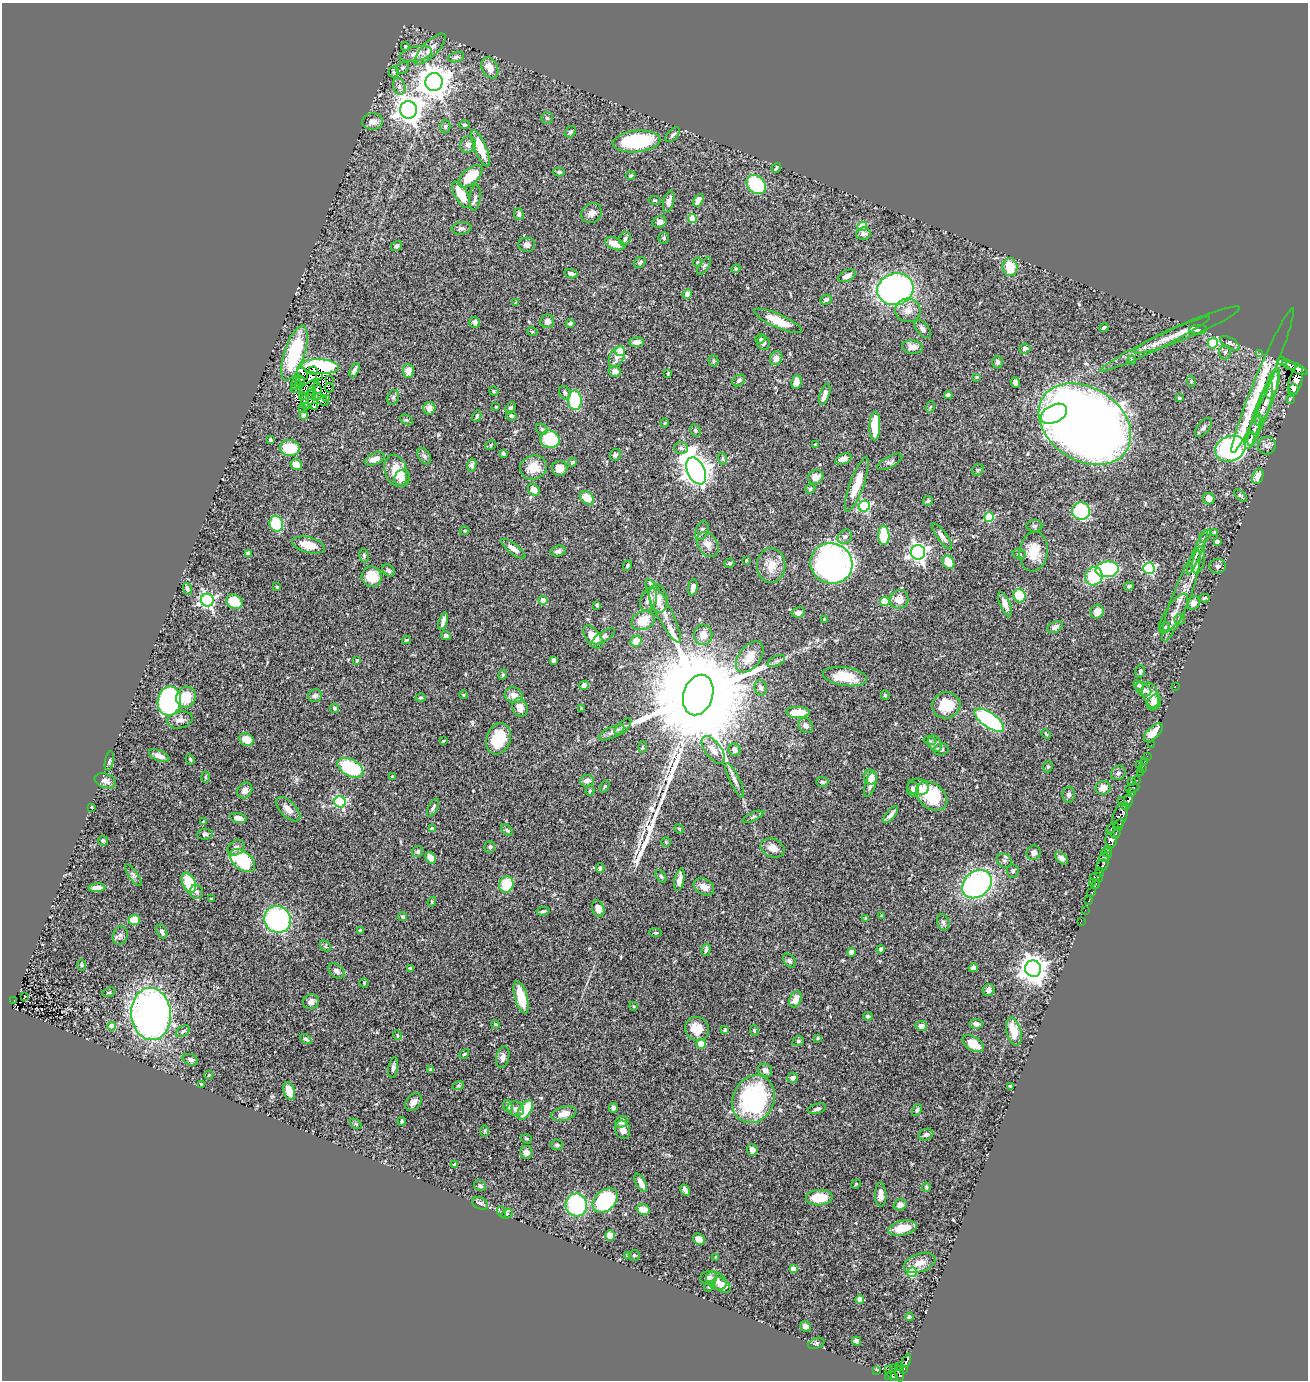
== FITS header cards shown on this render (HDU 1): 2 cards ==
NAXIS1  =                 1306
NAXIS2  =                 1378

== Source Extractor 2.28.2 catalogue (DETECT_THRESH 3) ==
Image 1306 x 1378 px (HDU 1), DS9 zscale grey, 1 PNG px = 1 image px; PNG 1310 x 1382 px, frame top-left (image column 1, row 1378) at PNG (2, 3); each listed source drawn as its Kron ellipse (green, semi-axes under 4 px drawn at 4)
Background 0.507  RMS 0.032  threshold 0.0951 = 3 sigma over >= 5 px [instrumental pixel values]
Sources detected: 521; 9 with non-positive FLUX_AUTO (blend fragments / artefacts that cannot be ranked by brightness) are neither listed nor drawn; of the other 512, the 500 brightest by FLUX_AUTO listed and drawn (12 fainter detections omitted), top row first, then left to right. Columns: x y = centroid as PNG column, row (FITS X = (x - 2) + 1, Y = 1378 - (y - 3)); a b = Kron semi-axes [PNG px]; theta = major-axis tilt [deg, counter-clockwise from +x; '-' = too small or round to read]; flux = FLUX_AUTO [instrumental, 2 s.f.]
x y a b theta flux
405 46 4 4 - 2.1
430 49 20 7 45 19
416 54 16 7 12 22
456 57 8 5 16 4.8
402 68 7 5 38 4.3
490 68 11 7 -65 22
394 72 5 5 - 2.7
434 82 9 8 - 3900
399 86 8 6 -77 7.4
408 110 8 8 - 2600
547 118 6 5 - 3.5
373 121 10 8 3 14
464 125 5 4 - 3
445 127 7 5 -89 4.2
570 132 6 4 56 5.3
673 135 9 5 44 5.4
636 141 24 10 6 170
468 144 8 7 - 9.1
481 148 19 6 -67 40
776 168 5 3 - 3.2
559 172 6 4 -1 4.4
470 176 14 7 41 61
631 176 5 4 - 3.1
756 185 11 8 -43 130
461 195 15 6 -60 52
475 198 13 5 83 7.2
655 200 6 3 -8 2.1
698 200 7 4 61 14
669 202 11 5 74 11
592 213 11 9 44 11
519 214 6 4 -86 4.6
692 218 4 4 - 59
659 222 7 5 21 9.1
862 226 5 4 - 84
461 228 10 6 7 6.1
863 234 7 6 - 7.2
664 238 6 5 - 3.7
625 239 7 5 63 6.2
615 244 10 6 -22 26
527 245 8 7 - 9.2
397 246 6 4 33 5.7
697 262 4 4 - 2
640 263 6 5 - 3.7
704 266 10 4 56 4.2
1010 267 9 7 -82 45
736 269 4 4 - 2.4
571 274 7 4 -12 8.3
847 276 9 5 26 11
895 289 18 16 15 660
687 294 5 4 - 15
826 300 6 4 24 4.5
516 303 3 3 - 2.9
908 310 13 11 -4 21
547 321 7 6 - 8.7
778 321 26 6 -23 42
475 322 5 5 - 9
570 324 4 3 - 6.8
1104 328 5 3 - 5
923 329 10 6 -52 8.1
1187 330 57 7 23 34
1198 330 9 5 3 5.4
532 331 5 3 - 2.3
760 339 5 4 - 3.3
637 342 7 5 5 12
763 343 7 6 - 7.8
1213 343 5 5 - 110
1230 343 11 5 -31 5.4
1155 344 61 6 26 37
912 347 10 6 -7 13
1025 348 6 5 - 5.7
620 351 5 5 - 43
1225 352 7 6 - 4.9
294 353 29 10 72 170
1260 353 3 3 - 3.9
617 357 11 7 63 17
776 358 7 6 - 12
1132 360 5 4 - 2.8
713 361 6 5 - 3.1
1282 361 4 3 - 170
997 362 6 5 - 5.5
1289 365 7 3 -31 61
320 366 19 7 -3 190
1297 368 12 4 -25 620
313 370 4 3 - 5.9
354 370 7 3 65 7.6
408 371 7 5 -85 22
615 371 6 5 - 9.8
302 373 7 3 -57 5.1
668 373 4 2 - 2.3
319 376 4 2 - 2.1
977 377 4 3 - 2.1
329 379 3 2 - 2.4
301 380 4 2 - 1.9
739 380 7 5 36 6
1263 380 78 7 67 100
1191 381 5 3 - 2.2
1295 381 16 6 73 610
797 382 7 5 82 10
296 383 7 2 77 4.5
1015 383 5 4 - 8.3
1273 383 16 6 73 23
299 385 3 2 - 1.9
309 387 11 4 36 6.9
329 388 4 2 - 2.9
296 389 5 3 - 3.5
1294 389 5 4 - 580
312 390 3 2 - 1.7
317 391 9 3 -84 3.3
494 391 5 4 - 2.1
565 393 7 5 -59 4.7
825 394 11 4 72 13
311 395 3 2 - 1.8
948 395 4 4 - 6.4
302 396 3 2 - 2.5
393 397 8 5 67 4.8
315 398 4 3 - 2.4
1179 398 3 3 - 2.4
1267 398 29 6 70 24
304 399 4 2 - 3.6
321 399 8 5 -44 2.6
327 399 3 2 - 2.6
1290 399 3 3 - 50
575 400 10 7 -87 120
305 404 3 2 - 2.8
314 406 4 4 - 3.6
307 407 3 2 - 2.2
496 407 3 2 - 2
930 407 6 3 70 2.3
302 408 4 2 - 4.5
429 408 6 6 - 12
511 408 6 4 55 4.4
1054 414 14 8 27 170
1260 414 34 6 71 25
304 415 4 3 - 3.7
477 416 6 4 67 3.8
511 416 5 4 - 5.5
406 420 7 4 -27 3.9
665 423 4 4 - 2.1
1085 424 50 36 -33 4100
1256 425 11 5 67 6.2
875 426 14 5 89 51
1204 427 11 6 52 6.5
542 429 6 5 - 4.2
695 430 6 5 - 3.7
1253 432 17 5 71 9.7
550 439 10 8 -24 100
270 440 3 3 - 3.4
1250 440 9 4 72 4.3
491 445 6 4 27 3.1
816 445 4 3 - 8.4
1267 446 9 8 - 8.7
290 448 10 8 -5 53
681 448 7 6 - 5.9
1230 449 16 12 25 550
503 454 4 3 - 3.2
615 455 6 5 - 5.5
424 456 9 5 -60 5.5
375 459 10 5 23 18
723 459 6 4 -71 2.5
843 459 9 5 19 9.8
573 462 4 3 - 3.1
890 462 14 5 28 7.2
296 464 6 5 - 24
472 465 7 4 82 5.5
533 467 14 12 17 36
560 468 7 7 - 16
978 470 6 5 - 3.3
396 471 16 11 -74 45
696 471 14 8 -64 3000
1258 476 8 5 69 22
816 477 8 6 25 19
402 478 9 7 67 14
857 484 29 7 70 47
810 489 5 4 - 3.7
534 490 7 5 -48 18
1241 496 8 3 -44 2.7
587 498 8 6 -41 33
1209 499 6 5 - 12
928 501 5 4 - 3.4
864 506 6 5 - 230
1081 511 9 8 - 170
989 517 5 5 - 120
276 524 8 6 -71 94
1034 526 8 6 -1 4.4
465 531 5 3 - 2.6
702 531 10 6 69 7.4
1214 532 4 3 - 2.6
884 535 10 5 -88 90
942 536 16 5 -54 10
1205 536 7 4 46 4.1
845 537 8 6 38 6.9
1217 541 4 3 - 7.6
708 544 14 9 -56 19
309 545 17 7 -14 33
513 549 15 5 -38 14
558 551 8 5 14 6
918 552 7 7 - 950
1034 552 20 14 83 43
1197 552 24 4 67 13
248 553 4 4 - 15
1019 554 7 4 -9 3.6
364 556 7 4 -80 3.6
1199 560 14 6 79 11
746 561 3 2 - 2
948 562 7 5 -59 41
730 563 5 4 - 3.9
831 563 21 20 - 690
771 565 17 14 90 34
627 566 5 3 - 3.4
1218 566 8 7 - 5.2
1149 568 6 5 - 230
1107 569 11 7 6 250
389 570 7 5 -46 4.5
1094 576 9 8 - 110
372 577 10 10 - 44
1129 586 5 4 - 4.4
277 587 3 2 - 1.8
693 587 8 4 80 13
187 589 6 4 -71 5.2
1020 596 7 6 - 66
1181 596 48 9 69 51
658 598 14 9 -79 23
1205 598 5 3 - 3.7
649 599 12 8 69 21
899 599 9 9 - 24
207 600 6 6 - 520
543 600 5 4 - 24
885 601 5 4 - 83
234 602 8 7 - 42
1194 603 7 6 - 13
1005 604 13 5 -68 15
597 605 3 3 - 3.4
663 611 35 7 -63 35
798 612 7 5 12 8.7
1097 612 7 6 - 21
1174 614 23 8 57 21
1180 619 5 5 - 5.3
825 620 4 3 - 7.3
443 621 9 3 72 11
643 621 12 9 24 45
1055 627 8 5 26 9.7
1165 627 5 4 - 2.7
703 635 10 9 - 19
446 636 5 4 - 5.5
604 636 13 5 31 6.8
593 637 13 7 -54 32
406 640 4 3 - 2.4
636 641 6 5 - 25
750 657 18 11 53 38
357 660 4 3 - 3.6
554 660 4 4 - 7.6
776 661 9 5 26 5.6
1140 671 6 5 - 3.8
503 675 5 4 - 3.2
845 677 22 9 -9 55
584 685 5 4 - 11
1139 685 6 4 -45 5.2
1175 686 2 2 - 51
761 688 8 6 -73 7
1143 689 8 6 -34 5.8
463 695 4 4 - 2.5
514 695 9 7 -18 19
698 695 21 14 73 75000
885 695 4 3 - 3.2
1151 695 13 8 -72 22
315 696 7 6 - 6.8
186 697 11 9 57 47
421 698 5 4 - 3.3
169 701 15 11 81 560
1154 702 8 6 59 16
946 705 14 13 - 58
520 707 9 7 -67 18
335 708 5 4 - 4.4
582 709 3 2 - 2.2
798 712 11 5 -2 49
180 720 13 8 12 13
989 720 17 7 -34 330
806 725 8 6 -48 9
623 727 10 5 45 5.6
611 733 14 5 25 8.2
1153 733 12 5 44 23
1046 734 5 3 - 2
498 739 16 12 71 90
246 740 7 6 - 27
443 741 4 3 - 1.7
930 741 6 4 -18 2.2
935 743 9 6 -63 7
1151 745 2 2 - 5.5
642 747 6 4 88 2.3
941 749 7 6 - 6.3
713 750 16 8 -53 20
735 750 6 6 - 9.1
159 756 11 5 -23 16
1147 756 2 2 - 9.1
190 759 5 3 - 2.3
109 761 10 3 79 3.4
1144 762 2 2 - 6.1
1139 765 2 2 - 27
1048 767 6 4 68 2.9
350 768 14 8 -27 150
1142 769 3 2 - 7.5
1140 772 2 2 - 6.1
1118 773 8 6 43 6.5
392 776 3 3 - 2.3
205 777 6 4 -89 2.7
870 777 7 6 - 22
735 780 19 5 -65 10
1136 780 3 2 - 18
105 781 11 7 -20 11
587 781 7 6 - 13
1131 781 3 2 - 5.4
822 782 6 5 - 3.2
870 784 13 5 73 11
605 786 6 3 59 2.3
918 787 11 8 -16 19
1103 788 7 7 - 16
1132 788 7 3 10 110
913 789 7 6 - 7.7
245 790 8 7 - 10
590 790 5 4 - 3.3
1131 792 4 2 - 120
1069 795 8 6 87 5.9
932 796 17 12 -39 98
1122 800 2 2 - 5.9
1128 800 7 3 80 440
340 802 6 5 - 250
92 807 3 2 - 2.1
1126 807 3 3 - 72
433 808 10 4 62 5.5
288 809 15 7 -45 17
891 815 10 4 51 8.5
1120 815 13 6 71 380
753 817 11 4 25 4.1
238 818 8 4 -12 13
203 822 3 3 - 2
1119 825 7 4 58 270
1112 828 7 3 33 69
432 829 4 4 - 18
679 829 5 4 - 2.3
507 830 7 4 -45 3.5
1116 833 6 4 66 170
205 834 8 5 6 4.2
1111 840 7 5 -80 350
103 841 5 5 - 4
666 842 5 5 - 2.3
490 847 6 5 - 5.3
236 848 9 7 36 8
773 848 12 9 -22 19
1108 849 4 3 - 310
418 852 6 5 - 4.6
1034 853 7 7 - 11
1107 853 6 3 -35 470
1104 857 5 4 - 370
431 858 6 4 -55 17
1061 858 7 4 -43 8.3
242 860 14 9 -40 150
1004 861 8 6 -39 6
1102 865 6 5 - 180
600 868 5 3 - 3.7
1013 871 6 6 - 5.1
1099 872 4 3 - 180
133 875 13 4 -55 5.9
661 876 7 4 -54 3.5
1097 877 6 3 -12 120
679 880 11 4 77 13
1092 882 2 2 - 29
189 883 10 6 -66 68
506 884 8 7 - 61
977 884 16 12 41 460
1095 884 5 3 - 100
704 887 11 7 -29 16
97 888 8 4 4 15
197 892 7 6 - 6.3
1092 892 5 3 - 120
211 899 3 3 - 2.3
1089 901 3 3 - 15
432 902 5 3 - 2.3
598 909 9 6 -71 15
1085 910 2 2 - 5
543 911 7 4 8 3.8
882 916 4 3 - 2.2
403 917 4 4 - 3.2
866 918 4 4 - 2
277 919 14 13 - 340
134 920 6 5 - 31
1081 921 2 2 - 4
943 922 8 6 -74 5.9
360 930 4 4 - 2.8
162 932 7 5 -62 7.5
656 933 6 4 -7 2.6
120 935 9 7 71 7.6
325 946 6 4 -44 3.2
881 949 4 4 - 4.8
706 950 6 4 73 4.9
851 952 4 4 - 20
789 961 8 5 -50 4.4
82 965 5 3 - 1.9
411 968 4 3 - 2.9
973 968 5 4 - 8.3
1033 969 8 8 - 2500
336 971 9 6 -36 8
364 983 4 4 - 2.2
989 990 6 6 - 8
109 992 7 4 18 3.4
25 997 3 2 - 3
521 997 17 6 -75 48
795 999 8 5 66 19
14 1001 3 2 - 6.2
311 1002 8 7 - 10
633 1006 4 3 - 1.8
151 1014 26 20 -85 1100
868 1016 5 4 - 3.4
495 1024 4 3 - 1.9
976 1024 7 5 -5 8.2
112 1026 4 4 - 33
921 1026 6 5 - 11
697 1029 12 11 - 42
725 1030 4 4 - 8.3
754 1030 5 4 - 2.9
183 1031 7 5 32 4.2
1014 1031 14 7 -74 41
397 1035 5 3 - 1.7
818 1038 4 3 - 2.2
306 1039 6 4 -34 5.2
798 1041 6 4 21 3
701 1044 5 5 - 32
973 1044 12 7 -32 31
464 1054 5 4 - 3.3
503 1057 11 6 78 10
190 1060 8 5 -23 6.8
393 1068 10 5 80 6.7
431 1069 4 3 - 3.7
765 1070 7 6 - 13
209 1075 4 4 - 2
792 1078 5 5 - 7.2
202 1084 3 3 - 1.8
458 1086 6 3 18 2.5
1010 1086 3 3 - 2.6
289 1091 9 5 -73 17
753 1099 24 20 63 300
413 1102 10 7 50 12
508 1106 6 4 -73 5.1
613 1108 5 4 - 4.8
516 1109 8 7 - 8.2
817 1109 9 4 16 5.6
525 1110 11 6 57 71
917 1110 6 4 62 3.2
564 1114 13 7 14 21
402 1121 4 3 - 3.4
622 1122 7 5 24 9.8
356 1124 7 4 -35 3.1
623 1130 9 7 -78 14
484 1131 6 4 89 2.8
926 1135 7 5 24 5.9
526 1139 6 4 -19 2.8
557 1145 6 5 - 4.2
752 1150 6 5 - 10
526 1152 6 6 - 12
454 1164 3 2 - 2.1
641 1183 10 5 -62 16
856 1184 5 4 - 2.2
480 1186 6 5 - 4.3
926 1187 4 4 - 3.2
685 1190 6 4 -60 8.2
881 1195 12 5 -89 12
819 1198 13 8 3 57
605 1201 14 10 43 190
480 1203 8 6 -25 6.1
576 1205 11 11 - 200
900 1205 6 5 - 13
643 1210 7 5 -12 29
502 1212 6 3 -72 2.7
507 1214 6 4 30 2.9
902 1228 14 7 12 34
610 1235 5 5 - 21
699 1239 6 5 - 19
627 1255 3 3 - 2
634 1255 6 5 - 3.4
716 1258 3 2 - 1.7
920 1263 16 9 19 21
793 1269 4 4 - 25
912 1272 5 5 - 130
709 1278 8 7 - 10
716 1281 11 8 -34 18
722 1285 10 6 -38 20
709 1286 5 3 - 1.9
860 1299 4 4 - 22
909 1317 4 4 - 4.4
806 1326 6 5 - 9.7
857 1341 5 4 - 5.9
816 1343 8 5 21 3.9
906 1361 7 3 64 43
900 1367 4 2 - 6.9
893 1368 3 2 - 7.3
889 1369 3 2 - 4.8
904 1369 3 2 - 11
877 1370 3 2 - 2.6
899 1374 8 4 -79 120
889 1376 3 2 - 12
892 1376 6 4 -49 26
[12 fainter detections neither listed nor drawn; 9 non-positive-flux detections neither listed nor drawn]